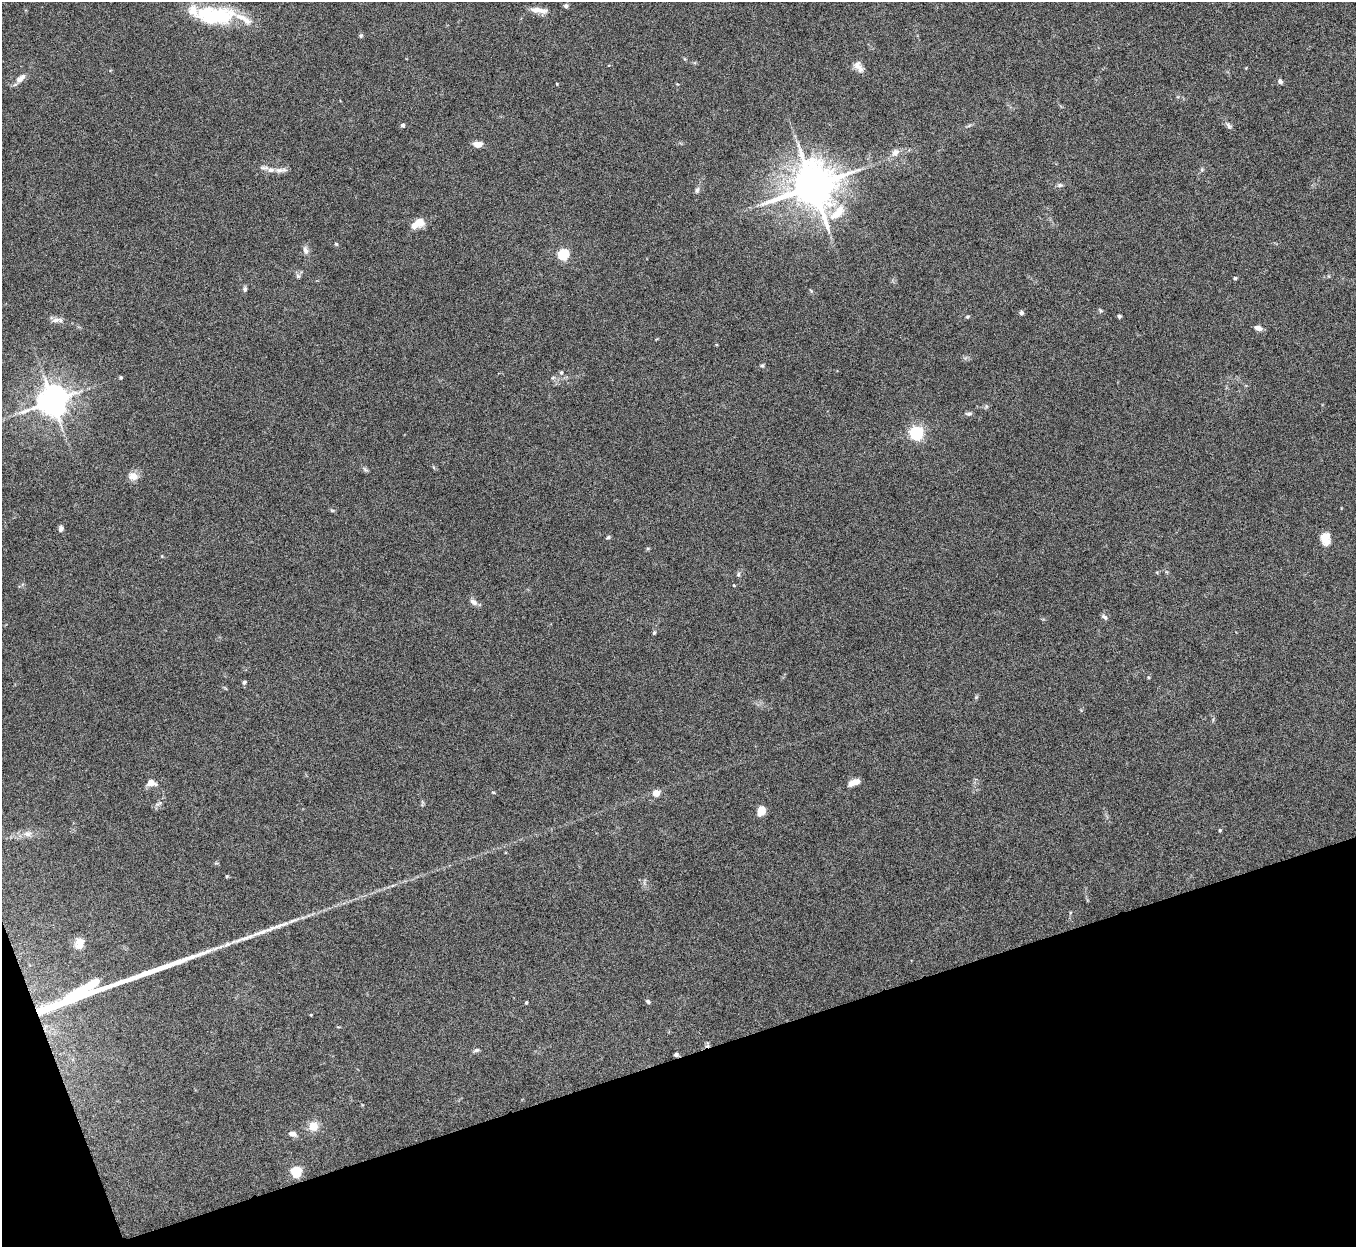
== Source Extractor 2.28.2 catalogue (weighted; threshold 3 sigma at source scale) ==
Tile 14 of 4 x 4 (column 2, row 4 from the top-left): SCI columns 1356-2709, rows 151-1395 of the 5422 x 5406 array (HDU 1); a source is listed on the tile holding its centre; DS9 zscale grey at full resolution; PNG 1358 x 1249 px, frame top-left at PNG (2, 2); no overlay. Shown black and unused: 16% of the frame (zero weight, under 5 of 10 exposures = <1% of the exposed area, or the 3 px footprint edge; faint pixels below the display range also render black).
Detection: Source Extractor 2.28.2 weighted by HDU 2 'WHT'; one run over the whole footprint, this tile lists its part. Background 0.145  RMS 0.0057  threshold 0.0234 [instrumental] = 3 sigma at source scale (4.09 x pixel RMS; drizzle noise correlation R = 1.36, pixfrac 0.8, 0.05/0.05 arcsec/px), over >= 5 px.
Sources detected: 74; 3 long thin detections or spike segments (spike, bleed or trail) — not listed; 5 inside a brighter listed object's ellipse — not listed separately; the other 66 listed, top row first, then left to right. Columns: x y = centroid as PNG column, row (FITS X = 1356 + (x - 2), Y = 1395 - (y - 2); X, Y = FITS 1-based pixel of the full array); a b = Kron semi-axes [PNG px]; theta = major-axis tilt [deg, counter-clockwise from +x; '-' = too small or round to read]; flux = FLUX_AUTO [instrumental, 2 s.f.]
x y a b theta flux
566 6 5 4 - 1.2
539 10 22 7 -7 4.6
217 16 45 19 6 35
361 35 6 4 -70 0.81
858 65 14 10 -46 3.6
20 78 13 7 39 3.8
1280 81 6 5 - 1.3
403 125 4 4 - 1.7
1228 126 10 5 -49 1.5
478 144 9 6 -1 4.5
895 152 11 8 43 3
264 168 15 4 -2 1.7
279 170 11 7 8 2.5
1060 185 7 6 - 1.1
813 186 12 11 - 2200
697 190 7 5 46 1.1
837 212 27 11 47 12
419 222 12 8 -30 5.3
305 250 11 6 -63 2
563 254 5 5 - 49
298 276 6 5 - 0.96
1235 278 4 3 - 0.99
245 289 7 5 88 1.1
1100 310 6 4 -71 0.67
1021 313 5 5 - 1.2
968 316 7 3 19 0.61
1119 316 4 4 - 0.88
56 320 13 6 9 2.5
1258 328 8 5 -20 2.8
762 365 5 4 - 0.72
561 373 5 4 - 0.7
121 377 4 3 - 0.65
52 401 9 8 - 920
969 414 8 5 6 1.2
916 433 6 6 - 100
365 469 7 4 -20 0.94
133 476 14 10 -8 4
61 529 7 5 75 1.7
608 537 6 4 30 0.77
1325 539 14 10 -87 6.5
738 574 6 4 89 0.88
734 585 4 3 - 0.43
473 602 10 7 -35 2.4
1104 617 9 5 -40 1.3
654 633 5 4 - 0.72
1148 677 4 3 - 0.49
244 682 5 4 - 0.94
854 782 12 6 20 4.5
151 783 12 8 -3 3.4
493 792 5 4 - 0.56
656 793 5 4 - 8.9
159 803 11 3 31 1
761 811 6 5 - 11
1220 830 4 3 - 0.59
27 834 11 7 -2 3
227 876 5 4 - 0.65
80 945 15 9 36 4.1
87 986 43 8 28 17
648 1001 6 4 -44 1.1
526 1002 4 3 - 0.71
311 1015 3 3 - 0.42
476 1050 7 5 16 1.2
676 1054 5 4 - 1.1
313 1126 11 11 - 5.8
292 1134 8 5 -16 2.7
296 1172 5 5 - 37
Overlapping masked pixels (flux is a lower limit): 1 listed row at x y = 676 1054
Unlisted compact peaks at least as high as the median listed source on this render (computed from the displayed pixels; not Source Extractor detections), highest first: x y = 336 244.